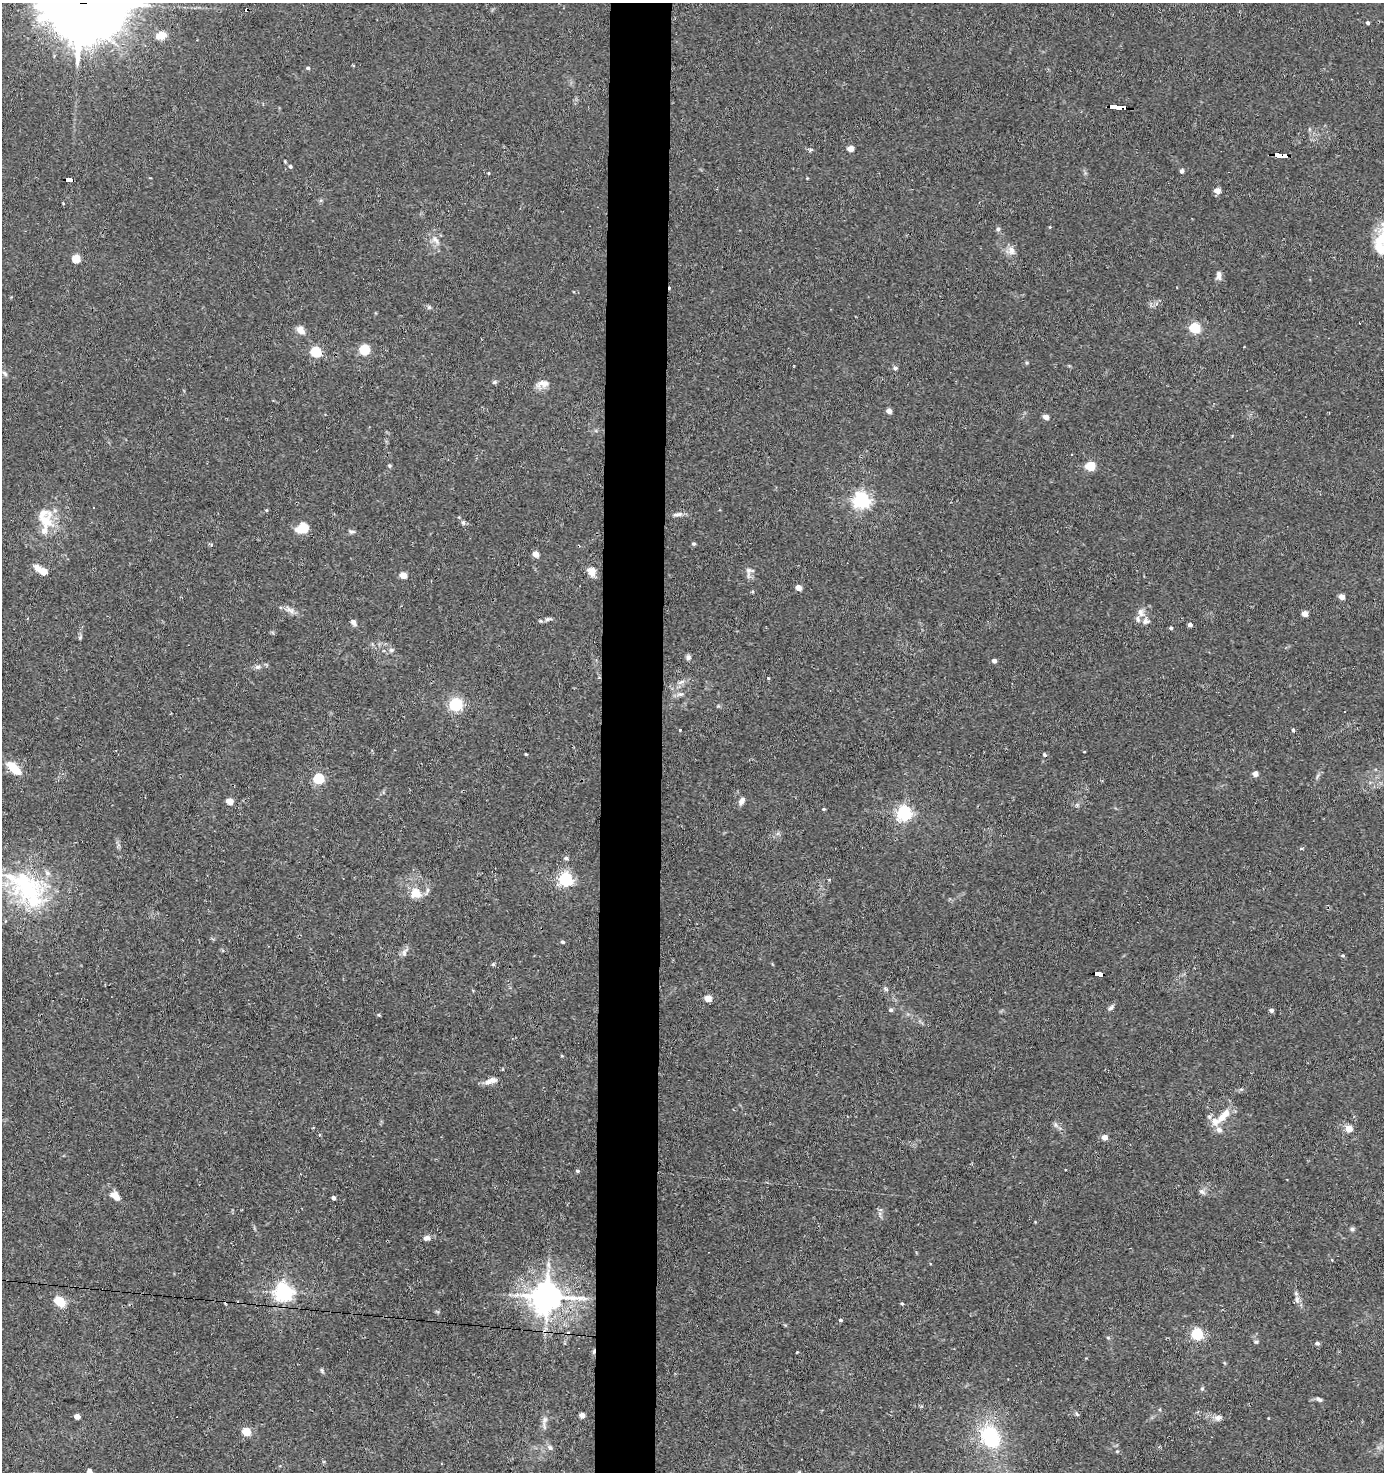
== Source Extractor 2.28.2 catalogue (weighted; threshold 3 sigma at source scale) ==
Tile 5 of 3 x 3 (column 2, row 2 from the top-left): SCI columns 1571-2952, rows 1471-2940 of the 4435 x 4410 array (HDU 1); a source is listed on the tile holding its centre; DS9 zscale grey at full resolution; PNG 1386 x 1474 px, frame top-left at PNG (2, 3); no overlay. Shown black and unused: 4% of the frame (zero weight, under 2 of 3 exposures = <1% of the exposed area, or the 3 px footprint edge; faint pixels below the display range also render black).
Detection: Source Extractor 2.28.2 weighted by HDU 2 'WHT'; one run over the whole footprint, this tile lists its part. Background 0.0536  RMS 0.0051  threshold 0.023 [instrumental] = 3 sigma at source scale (4.5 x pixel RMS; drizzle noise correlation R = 1.50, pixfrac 1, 0.05/0.05 arcsec/px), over >= 5 px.
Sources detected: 143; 1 inside a brighter object's white glare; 6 cosmic-ray / hot-pixel residue — not listed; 7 inside a brighter listed object's ellipse — not listed separately; the other 129 listed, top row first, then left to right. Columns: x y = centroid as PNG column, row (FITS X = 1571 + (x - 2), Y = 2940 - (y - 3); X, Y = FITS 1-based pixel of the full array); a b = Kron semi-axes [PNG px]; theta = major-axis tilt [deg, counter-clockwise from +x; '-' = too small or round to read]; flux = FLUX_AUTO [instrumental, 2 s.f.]
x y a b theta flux
1368 23 4 3 - 0.97
161 35 11 8 27 7
308 68 4 4 - 1
1117 106 14 3 -5 160
851 149 5 4 - 7.2
810 150 6 5 - 0.82
1280 155 13 4 -6 120
290 166 5 4 - 0.93
1182 171 4 4 - 1.8
488 173 4 3 - 0.44
807 178 3 3 - 0.37
69 179 7 4 -9 44
1217 191 6 5 - 3.6
63 203 3 3 - 0.38
1050 227 4 3 - 0.4
998 229 6 6 - 1.2
1382 238 26 19 75 15
435 240 15 7 -47 3.2
1011 250 12 9 -79 3.3
76 259 5 4 - 18
1219 275 11 7 85 2.3
429 307 6 5 - 0.9
1195 328 6 5 - 44
301 330 11 8 -49 3.6
364 349 5 5 - 42
316 352 5 5 - 45
895 368 6 5 - 0.88
4 373 10 4 -45 1.1
494 382 7 5 16 0.91
543 384 17 9 12 3.8
889 411 4 4 - 4.2
1046 417 5 4 - 4.2
448 460 3 2 - 0.29
389 466 5 5 - 0.7
1090 466 5 5 - 29
862 500 6 6 - 180
266 510 4 4 - 0.52
677 514 15 5 12 2.1
46 522 24 21 -90 13
463 523 7 5 -89 0.95
302 528 14 11 22 7.5
352 531 10 5 -6 1.2
694 544 5 4 - 0.82
211 545 5 3 - 0.53
536 554 5 4 - 6.9
42 570 16 7 -31 7
749 570 18 8 88 2.6
592 572 10 8 -59 4.8
403 575 5 4 - 8.1
799 588 4 4 - 5.7
1342 597 4 4 - 5.4
290 610 14 7 -30 2.8
1141 612 13 8 -68 3.1
1305 614 4 4 - 5.9
548 619 14 5 15 1.7
353 622 8 6 -61 1.7
1190 625 4 4 - 1.9
1171 628 4 3 - 0.9
80 638 5 5 - 0.69
391 650 7 6 - 1.2
688 657 7 6 - 1.4
994 661 4 4 - 2.3
258 667 8 6 20 1.4
768 678 4 3 - 0.48
681 682 12 5 21 2
680 694 10 5 12 1.7
456 705 6 5 - 88
680 729 3 3 - 1.4
1293 730 4 3 - 0.93
1084 752 3 2 - 0.33
526 754 3 3 - 0.5
14 769 17 7 -43 12
1255 774 5 4 - 3.8
319 779 5 5 - 46
230 801 5 4 - 9.3
742 801 10 6 60 2.3
824 809 4 3 - 0.65
904 813 6 6 - 150
566 858 6 5 - 1.2
566 879 6 6 - 110
28 888 62 34 -37 60
416 893 14 12 -11 7.9
563 942 5 4 - 0.77
404 952 15 6 64 2.1
1343 955 5 5 - 0.75
493 964 4 4 - 0.82
1100 974 7 4 -13 130
885 989 7 5 -42 0.94
708 998 5 4 - 9.5
1111 1007 10 5 44 1.3
891 1010 5 5 - 1.1
1271 1010 4 4 - 1.4
379 1015 4 4 - 0.67
562 1056 5 3 - 0.46
490 1081 17 6 19 3.6
1224 1116 24 9 48 8.1
1055 1125 8 4 -81 1.1
1349 1129 8 7 - 4.1
1105 1137 4 4 - 5.6
578 1171 5 4 - 0.83
1202 1191 9 6 -36 1.7
115 1196 13 8 -38 4.6
334 1198 4 4 - 1.8
880 1210 6 4 19 0.79
1352 1229 6 6 - 1
427 1238 9 7 -5 2.1
283 1292 7 6 - 220
547 1297 10 9 - 880
1297 1299 10 7 -84 2.3
59 1301 11 8 -37 9.9
902 1303 4 4 - 0.6
841 1320 4 3 - 0.76
1197 1334 5 5 - 76
1108 1338 5 4 - 0.68
1256 1342 6 5 - 0.75
1317 1343 5 4 - 1.3
322 1370 7 4 -71 0.74
1202 1389 5 5 - 0.76
1319 1399 9 5 -26 1.2
1077 1414 7 4 -45 0.79
582 1415 4 4 - 4.1
77 1417 5 4 - 3.7
1218 1418 11 8 17 2.3
545 1420 13 7 67 2.5
246 1432 5 5 - 19
990 1437 23 17 -60 38
550 1448 8 7 - 1.5
1117 1451 5 4 - 0.56
89 1472 4 4 - 3.4
Overlapping masked pixels (flux is a lower limit): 4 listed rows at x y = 1117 106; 1280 155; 69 179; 1100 974
Isophote crosses this tile's border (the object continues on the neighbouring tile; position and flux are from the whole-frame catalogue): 2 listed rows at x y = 1382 238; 89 1472